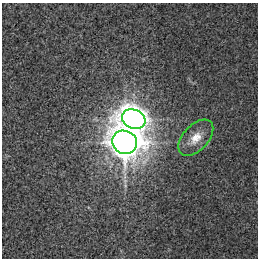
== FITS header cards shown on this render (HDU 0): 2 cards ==
NAXIS1  =                  256 / Axis length
NAXIS2  =                  256 / Axis length

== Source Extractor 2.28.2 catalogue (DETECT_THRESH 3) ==
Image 256 x 256 px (HDU 0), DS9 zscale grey, 1 PNG px = 1 image px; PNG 260 x 260 px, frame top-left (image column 1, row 256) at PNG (2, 3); each listed source drawn as its Kron ellipse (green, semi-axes under 4 px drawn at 4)
Background 8.93e-04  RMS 0.0056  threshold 0.0167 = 3 sigma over >= 5 px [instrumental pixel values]
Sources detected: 3; all 3 listed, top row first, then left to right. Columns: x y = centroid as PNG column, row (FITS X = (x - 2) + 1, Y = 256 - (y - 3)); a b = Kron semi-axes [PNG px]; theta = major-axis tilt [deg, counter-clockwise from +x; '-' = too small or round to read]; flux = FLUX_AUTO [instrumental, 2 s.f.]
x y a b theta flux
134 119 12 9 -24 320
196 138 21 12 47 5.8
125 142 13 11 -26 630